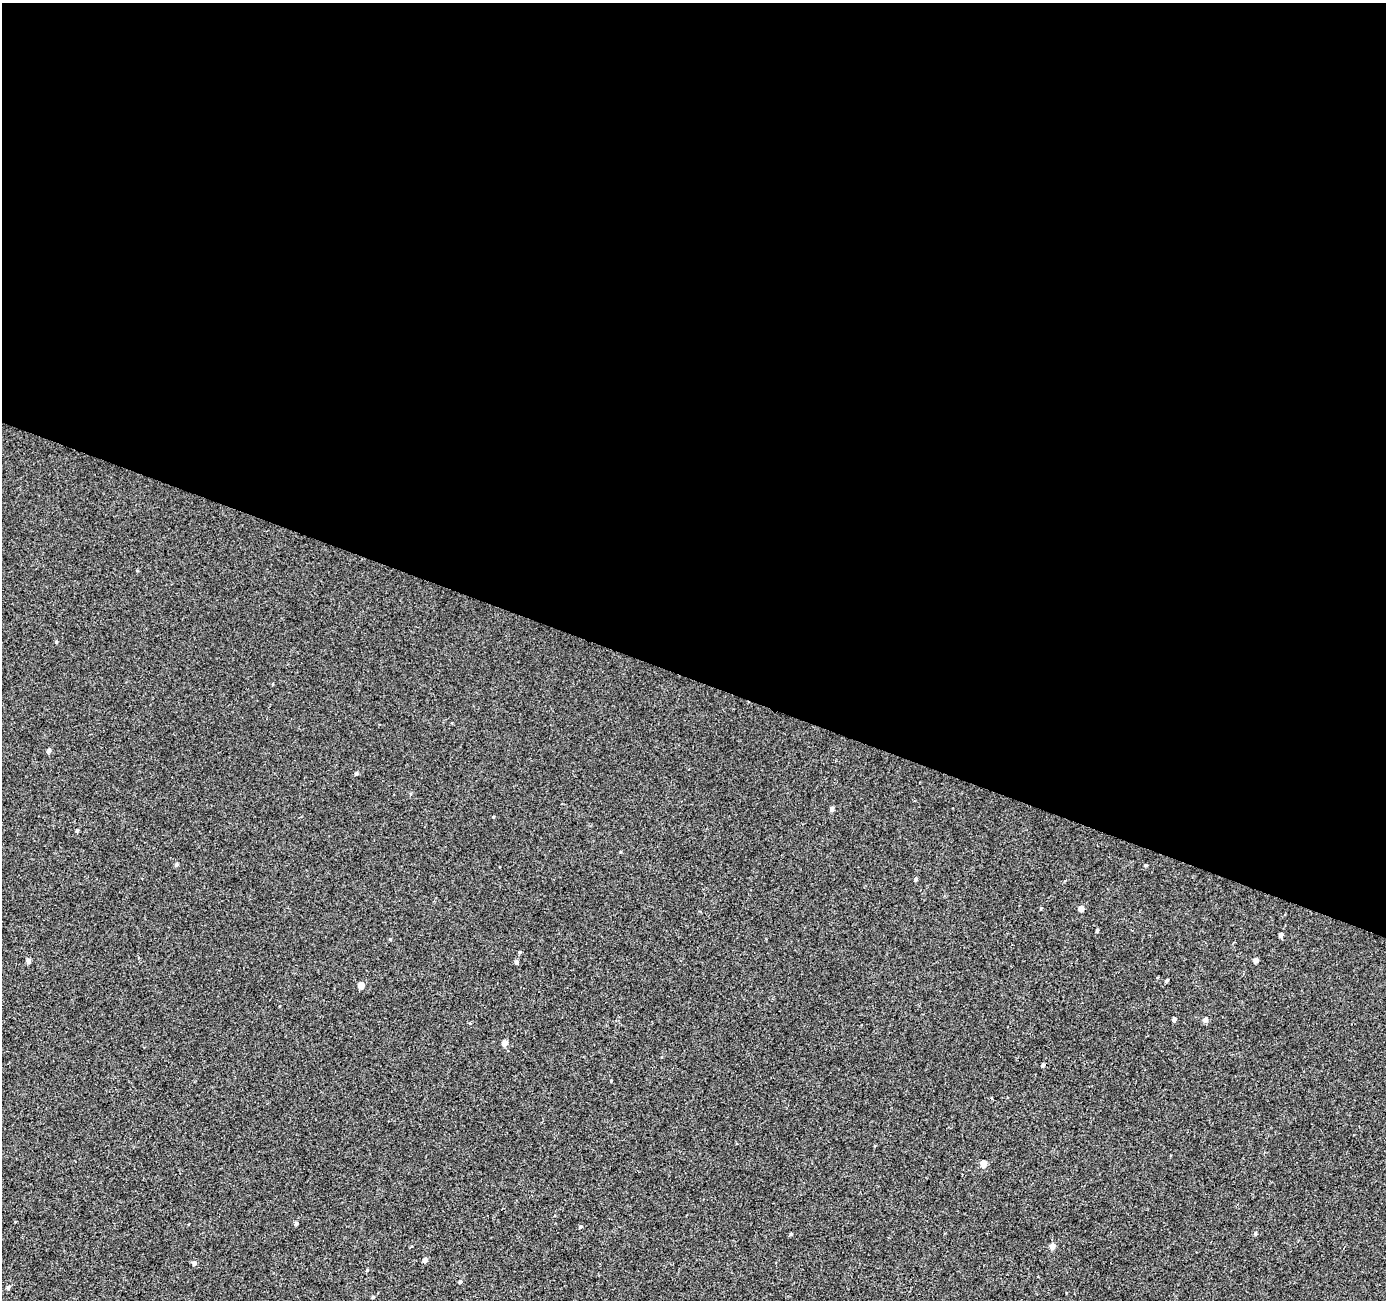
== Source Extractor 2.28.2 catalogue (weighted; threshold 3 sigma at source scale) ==
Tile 3 of 4 x 4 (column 3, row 1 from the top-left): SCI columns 2774-4157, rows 4170-5467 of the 5541 x 5676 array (HDU 1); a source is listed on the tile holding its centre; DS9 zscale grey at full resolution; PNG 1388 x 1302 px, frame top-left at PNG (2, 3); no overlay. Shown black and unused: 52% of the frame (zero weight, under 2 of 3 exposures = <1% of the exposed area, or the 3 px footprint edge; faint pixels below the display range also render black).
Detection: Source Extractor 2.28.2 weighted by HDU 2 'WHT'; one run over the whole footprint, this tile lists its part. Background -5.98e-04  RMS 0.0041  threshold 0.0186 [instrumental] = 3 sigma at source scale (4.5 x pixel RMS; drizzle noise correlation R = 1.50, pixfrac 1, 0.0396/0.0396 arcsec/px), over >= 5 px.
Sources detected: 36; all 36 listed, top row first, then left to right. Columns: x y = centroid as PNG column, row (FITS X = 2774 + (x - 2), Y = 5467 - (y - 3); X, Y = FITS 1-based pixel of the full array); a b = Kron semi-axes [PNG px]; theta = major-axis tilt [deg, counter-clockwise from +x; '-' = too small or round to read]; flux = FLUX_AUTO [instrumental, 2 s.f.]
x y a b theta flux
56 642 4 3 - 0.4
49 751 4 4 - 1.4
356 773 4 4 - 0.61
832 808 5 4 - 1.1
493 817 4 2 - 0.32
77 830 4 3 - 0.54
176 864 4 4 - 0.72
1146 865 5 3 - 0.42
915 879 4 4 - 0.65
1041 908 4 3 - 0.4
1081 908 4 4 - 2.6
1097 931 4 3 - 0.65
1281 935 4 4 - 1.5
390 939 5 4 - 0.43
520 952 4 3 - 0.47
28 960 5 4 - 1.7
1256 960 4 4 - 2
516 962 5 4 - 0.9
1166 980 4 3 - 0.55
361 985 4 4 - 4.1
1174 1019 4 4 - 1.1
1205 1019 5 5 - 1.5
504 1043 4 4 - 3.5
1043 1065 5 5 - 0.78
983 1163 5 4 - 4.1
296 1223 4 4 - 0.64
580 1227 5 4 - 0.49
1255 1233 5 4 - 0.46
791 1234 4 4 - 0.45
1052 1246 5 4 - 2.7
425 1260 5 4 - 1.8
194 1263 5 4 - 1.2
367 1270 4 3 - 0.41
460 1281 5 4 - 0.65
8 1287 4 4 - 0.95
373 1297 4 4 - 0.44
Unlisted compact peaks at least as high as the median listed source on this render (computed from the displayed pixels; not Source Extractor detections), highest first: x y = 611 1081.